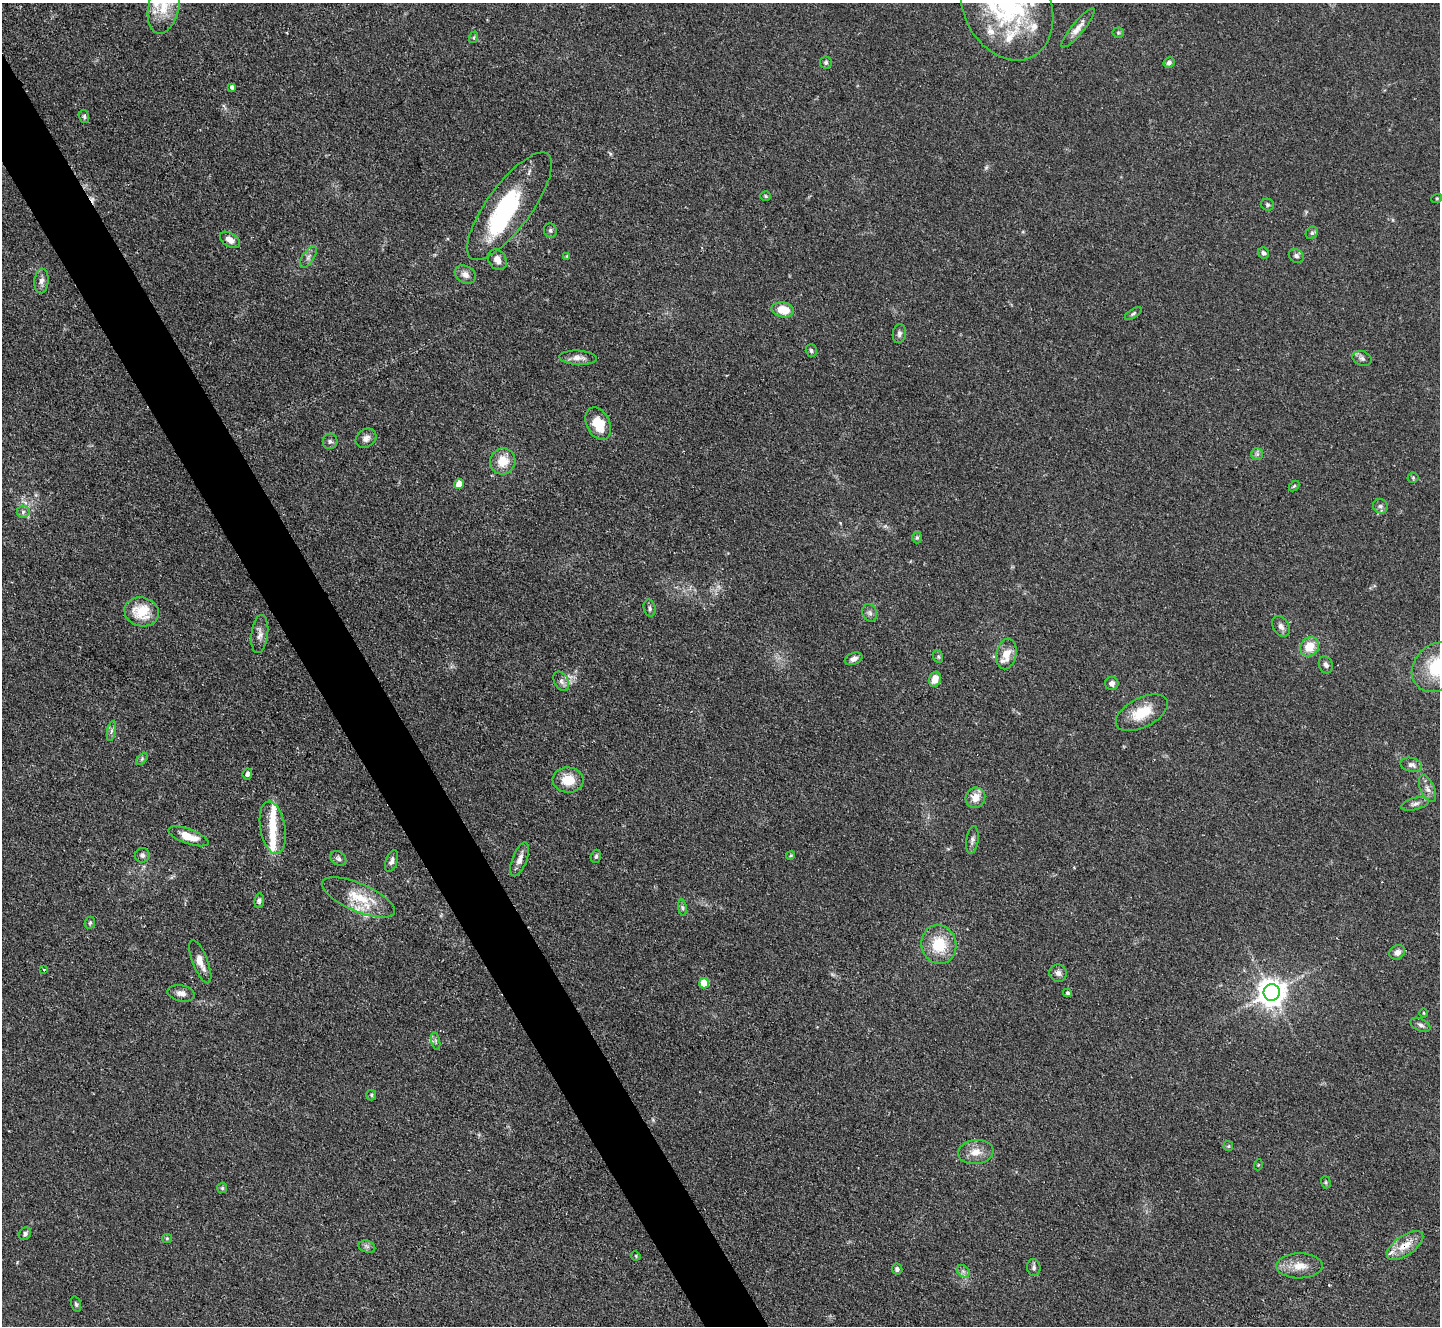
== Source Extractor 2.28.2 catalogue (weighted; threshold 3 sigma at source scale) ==
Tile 11 of 4 x 4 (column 3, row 3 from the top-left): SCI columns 2875-4312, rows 1619-2942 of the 5755 x 5746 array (HDU 1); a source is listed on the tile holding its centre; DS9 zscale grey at full resolution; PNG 1442 x 1328 px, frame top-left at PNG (2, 3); each listed source drawn as its Kron ellipse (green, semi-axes under 4 px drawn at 4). Shown black and unused: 4% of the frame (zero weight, under 2 of 3 exposures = <1% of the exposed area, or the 3 px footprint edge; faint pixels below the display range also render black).
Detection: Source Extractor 2.28.2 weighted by HDU 2 'WHT'; one run over the whole footprint, this tile lists its part. Background 0.105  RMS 0.0057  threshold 0.0256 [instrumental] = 3 sigma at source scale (4.5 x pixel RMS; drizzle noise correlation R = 1.50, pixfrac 1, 0.05/0.05 arcsec/px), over >= 5 px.
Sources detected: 117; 1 inside a brighter object's white glare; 1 cosmic-ray / hot-pixel residue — neither listed nor drawn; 11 inside a brighter listed object's ellipse — not listed separately; the other 104 listed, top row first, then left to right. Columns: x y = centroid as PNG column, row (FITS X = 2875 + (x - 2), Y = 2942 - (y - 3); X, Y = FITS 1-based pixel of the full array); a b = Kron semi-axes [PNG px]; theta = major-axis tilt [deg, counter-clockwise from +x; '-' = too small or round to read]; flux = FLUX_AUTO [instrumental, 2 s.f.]
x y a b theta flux
1007 5 58 43 -65 91
164 7 28 15 77 14
1078 28 24 6 50 4.4
1118 33 5 5 - 0.84
474 37 6 4 72 0.69
826 62 6 6 - 1.2
1169 63 6 5 - 1.9
232 87 4 4 - 1.4
84 116 6 5 - 0.95
766 196 5 4 - 0.73
1437 198 5 3 - 0.57
1267 205 6 6 - 1.1
509 206 65 22 54 70
550 230 7 6 - 1.3
1312 233 7 5 46 1.2
230 240 11 6 -32 3.7
1264 253 6 5 - 1.7
567 256 4 4 - 0.53
1296 256 8 6 -33 1.6
308 257 12 5 56 2.3
497 260 11 8 -56 3.7
465 275 11 8 -30 3.6
41 281 12 7 84 2.8
783 310 11 7 -10 11
1133 314 9 4 34 1.1
899 334 9 6 81 1.8
811 351 6 5 - 1.2
578 358 19 7 -3 3.9
1362 358 10 7 -19 1.9
598 424 17 11 -65 14
366 438 11 8 38 3
330 441 8 7 - 1.7
1257 454 6 6 - 1.4
503 461 13 12 - 11
1413 478 5 5 - 0.77
459 484 5 4 - 6.2
1294 486 6 4 44 0.65
1380 506 8 7 - 1.7
23 512 6 6 - 1.4
917 538 6 5 - 0.88
650 608 8 6 -77 1.6
142 612 17 14 -15 17
870 613 9 7 -64 1.9
1281 626 11 7 -59 2.6
260 634 19 8 83 3.8
1309 647 10 9 - 9.5
1006 654 15 10 79 7.5
938 657 6 5 - 0.88
853 659 9 6 21 2.6
1326 665 9 6 -69 2
1438 667 28 22 40 35
935 679 8 6 75 6.1
561 681 10 7 -61 2.5
1112 683 7 6 - 2.4
1142 713 28 14 27 16
111 731 10 4 79 1.4
142 759 7 4 46 0.83
1411 765 11 7 -13 2.3
247 774 6 4 81 1.8
568 780 15 12 -6 11
1427 789 14 7 -66 3.3
975 798 10 9 - 6.2
1415 804 14 6 14 2.2
273 828 26 12 -80 11
188 836 21 7 -20 10
972 840 14 6 81 2.1
142 855 7 7 - 1.9
791 855 4 3 - 0.55
596 856 7 5 73 1.1
338 858 8 6 -34 1.7
520 859 18 7 69 4.1
392 861 11 6 72 2.2
358 897 39 14 -23 18
259 901 7 5 84 1.6
682 908 8 4 -82 1.2
90 923 6 5 - 0.94
939 945 19 17 -77 20
1397 952 8 6 35 3.4
200 962 23 7 -68 5.9
44 970 3 2 - 0.93
1058 973 9 8 - 2.4
704 983 5 5 - 14
1272 992 8 8 - 730
181 993 14 8 -11 3.2
1067 993 4 4 - 0.82
1424 1013 5 3 - 0.48
1420 1025 11 6 -26 1.9
436 1041 9 3 -77 1.1
371 1095 5 5 - 0.85
1228 1146 5 5 - 0.7
976 1152 18 12 7 7
1258 1165 5 3 - 0.47
1326 1182 6 4 -72 0.79
222 1188 5 5 - 0.84
25 1234 7 5 50 1.4
167 1238 5 4 - 0.73
1405 1246 21 9 34 8.7
367 1247 8 6 -16 1.6
636 1256 5 3 - 0.55
1300 1266 23 12 1 8.9
1034 1267 8 6 -83 1.6
897 1269 5 5 - 1.6
963 1271 7 5 -44 1.6
76 1304 8 4 -74 1
Overlapping masked pixels (flux is a lower limit): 1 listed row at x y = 1405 1246
Isophote crosses this tile's border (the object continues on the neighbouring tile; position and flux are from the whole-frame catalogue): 3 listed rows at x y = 1007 5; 164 7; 1438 667